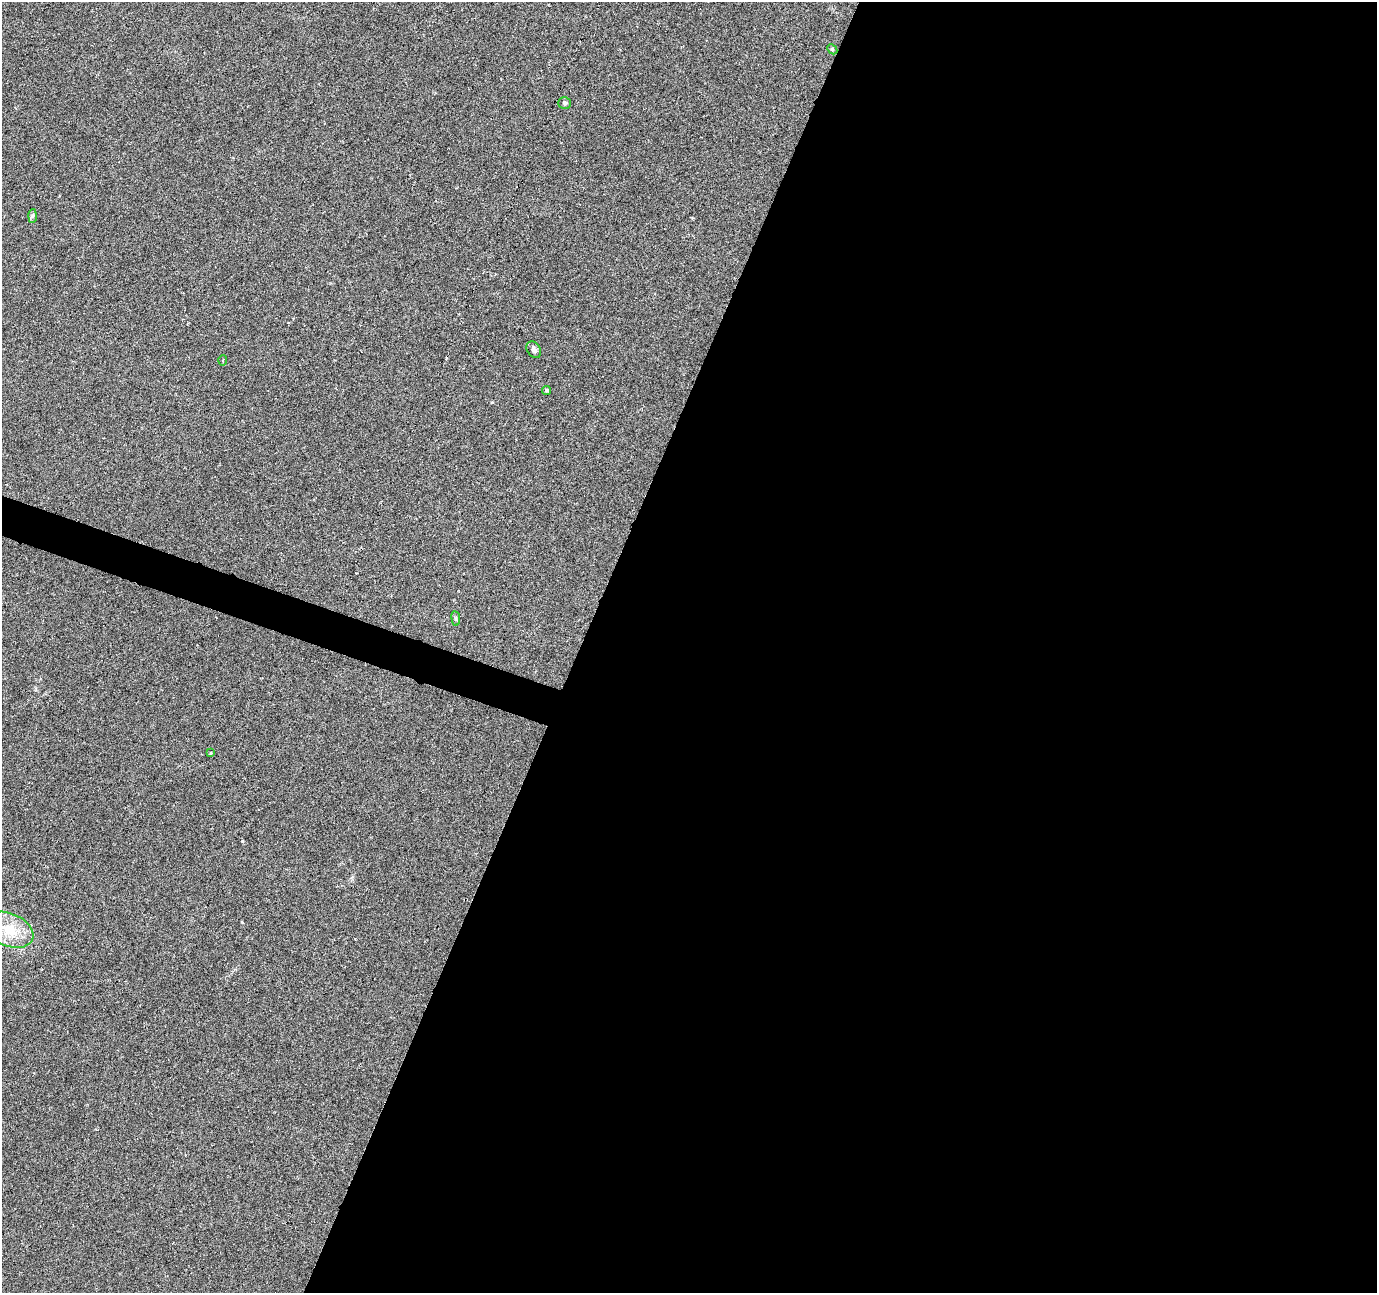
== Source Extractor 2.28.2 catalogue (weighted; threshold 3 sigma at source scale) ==
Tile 12 of 4 x 4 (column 4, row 3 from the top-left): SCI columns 4131-5505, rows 1565-2855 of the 5505 x 5644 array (HDU 1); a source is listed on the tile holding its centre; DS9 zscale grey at full resolution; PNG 1379 x 1295 px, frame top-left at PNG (2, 2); each listed source drawn as its Kron ellipse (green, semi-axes under 4 px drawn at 4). Shown black and unused: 59% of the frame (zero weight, under 3 of 6 exposures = <1% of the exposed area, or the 3 px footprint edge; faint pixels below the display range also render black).
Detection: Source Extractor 2.28.2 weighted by HDU 2 'WHT'; one run over the whole footprint, this tile lists its part. Background 0.0271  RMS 0.0039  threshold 0.0158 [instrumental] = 3 sigma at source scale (4.09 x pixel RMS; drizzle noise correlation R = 1.36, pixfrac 0.8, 0.0396/0.0396 arcsec/px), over >= 5 px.
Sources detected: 12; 3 cosmic-ray / hot-pixel residue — neither listed nor drawn; the other 9 listed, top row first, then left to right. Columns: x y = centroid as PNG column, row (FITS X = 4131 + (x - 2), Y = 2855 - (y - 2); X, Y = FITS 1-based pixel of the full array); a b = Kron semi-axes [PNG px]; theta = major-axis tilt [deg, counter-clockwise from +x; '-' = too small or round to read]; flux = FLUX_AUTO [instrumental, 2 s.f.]
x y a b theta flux
832 49 6 4 -45 0.49
565 103 6 6 - 0.77
32 216 7 4 88 0.57
534 350 9 6 -59 1
223 360 5 3 - 0.34
547 390 4 4 - 0.67
456 618 7 4 -82 0.53
210 753 3 3 - 0.33
9 930 25 16 -23 11
Isophote crosses this tile's border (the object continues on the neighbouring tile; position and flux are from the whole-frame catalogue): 1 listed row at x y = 9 930